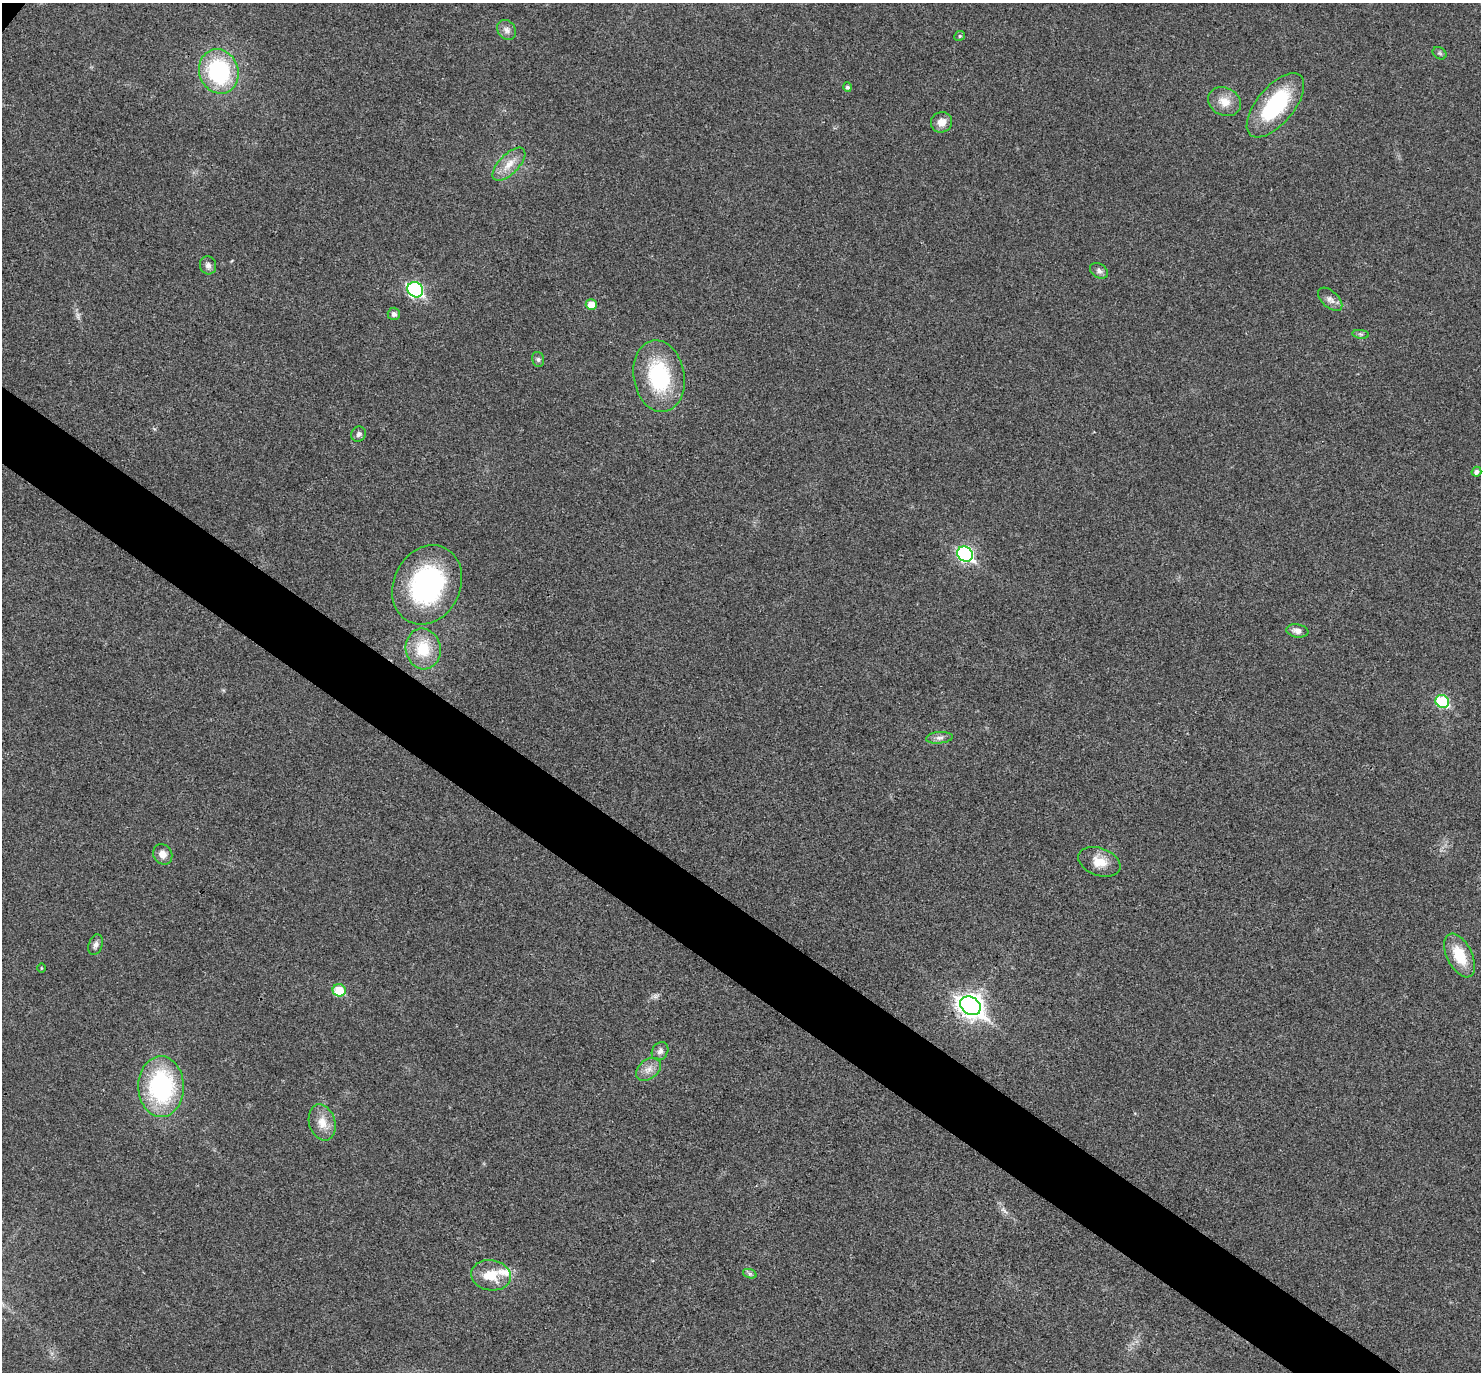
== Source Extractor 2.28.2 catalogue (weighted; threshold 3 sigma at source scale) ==
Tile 6 of 4 x 4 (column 2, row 2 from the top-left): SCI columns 1485-2963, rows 3035-4404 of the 5923 x 5927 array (HDU 1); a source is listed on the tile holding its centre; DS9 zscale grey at full resolution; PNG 1483 x 1374 px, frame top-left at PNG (2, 3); each listed source drawn as its Kron ellipse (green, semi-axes under 4 px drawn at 4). Shown black and unused: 5% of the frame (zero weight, under 3 of 4 exposures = <1% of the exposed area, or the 3 px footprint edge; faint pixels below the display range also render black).
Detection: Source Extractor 2.28.2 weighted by HDU 2 'WHT'; one run over the whole footprint, this tile lists its part. Background 0.0226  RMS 0.0056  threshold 0.0254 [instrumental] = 3 sigma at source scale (4.5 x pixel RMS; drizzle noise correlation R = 1.50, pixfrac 1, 0.05/0.05 arcsec/px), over >= 5 px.
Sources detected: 40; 1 inside a brighter listed object's ellipse — not listed separately; the other 39 listed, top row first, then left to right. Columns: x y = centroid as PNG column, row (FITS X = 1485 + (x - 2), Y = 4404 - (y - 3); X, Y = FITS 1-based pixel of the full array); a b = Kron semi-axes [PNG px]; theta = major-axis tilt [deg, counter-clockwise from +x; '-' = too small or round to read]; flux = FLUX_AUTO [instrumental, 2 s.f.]
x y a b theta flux
507 30 11 8 -53 2.9
960 36 6 4 24 0.92
1439 53 7 5 -34 1.1
219 71 22 19 -70 60
847 87 5 4 - 1.3
1225 102 17 13 -28 7.8
1275 105 39 18 50 48
941 122 11 10 - 4.9
509 164 21 10 45 7.6
208 265 9 8 - 2.4
1099 271 10 7 -32 1.9
415 290 8 7 - 91
1330 299 15 8 -43 3.4
591 304 5 5 - 8.2
394 314 6 6 - 2.2
1361 334 8 3 -5 1
538 359 7 6 - 1.5
659 376 36 25 -80 48
359 434 8 7 - 1.8
1476 472 5 4 - 1.7
965 554 8 7 - 100
427 585 41 33 63 92
1297 631 11 6 -9 3.1
423 649 20 17 -80 20
1442 701 7 6 - 40
939 738 13 6 5 2.5
163 854 10 9 - 4.3
1099 862 22 13 -20 9.1
96 945 11 6 71 2.4
1460 955 23 12 -63 16
41 968 5 3 - 0.47
339 990 6 6 - 16
970 1006 11 8 -36 450
660 1051 9 7 56 2.4
648 1069 14 9 37 4.6
161 1087 30 23 -89 75
322 1122 18 13 -74 8
750 1274 7 4 -18 1.1
491 1275 20 15 -10 13